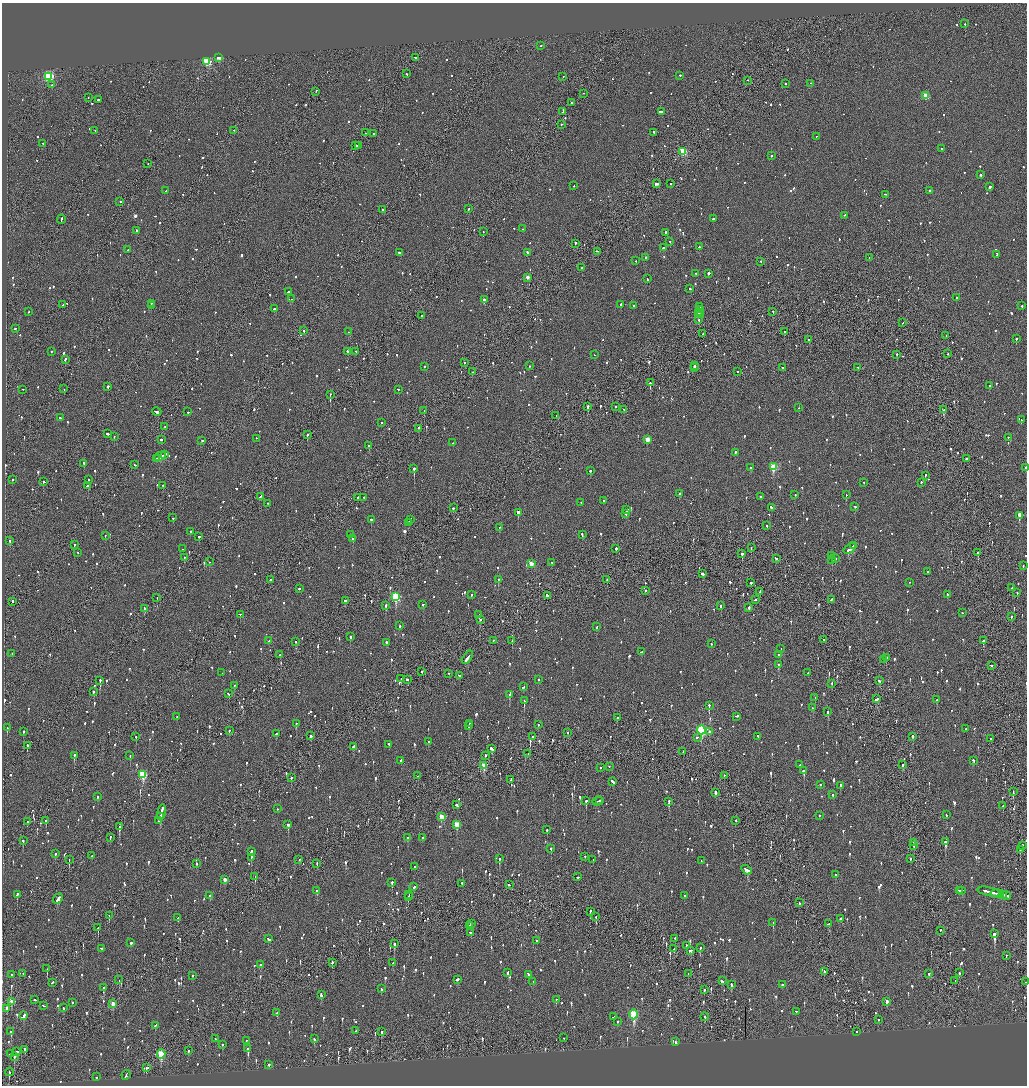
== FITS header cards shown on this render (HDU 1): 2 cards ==
NAXIS1  =                 2050
NAXIS2  =                 2167

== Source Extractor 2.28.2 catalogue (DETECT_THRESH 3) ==
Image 2050 x 2167 px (HDU 1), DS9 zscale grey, zoomed out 1/2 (1 PNG px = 2 x 2 image px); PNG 1029 x 1088 px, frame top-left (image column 2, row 2167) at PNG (2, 3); each listed source drawn as its Kron ellipse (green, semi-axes under 4 px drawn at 4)
Background -0.0738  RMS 0.077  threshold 0.232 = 3 sigma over >= 5 px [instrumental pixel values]
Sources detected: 1673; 74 cannot appear on this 1/2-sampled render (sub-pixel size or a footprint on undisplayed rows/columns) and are neither listed nor drawn; of the other 1599, the 500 brightest by FLUX_AUTO listed and drawn (1099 fainter detections omitted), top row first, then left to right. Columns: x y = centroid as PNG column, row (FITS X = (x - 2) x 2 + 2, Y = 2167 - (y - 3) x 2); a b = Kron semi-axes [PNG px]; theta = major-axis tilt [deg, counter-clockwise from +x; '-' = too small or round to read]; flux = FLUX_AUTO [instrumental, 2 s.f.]
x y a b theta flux
965 24 2 2 - 120
541 46 2 2 - 81
218 58 2 2 - 310
415 58 2 2 - 200
207 62 3 3 - 1300
407 74 2 2 - 68
680 76 2 1 - 240
49 77 4 3 - 2000
563 77 2 1 - 210
748 81 2 1 - 93
785 84 2 2 - 180
810 84 2 1 - 69
52 85 2 1 - 440
316 92 3 1 - 110
583 94 2 1 - 140
926 96 3 3 - 410
88 98 2 1 - 66
98 100 2 2 - 160
571 103 2 2 - 160
563 112 4 1 - 150
661 112 4 2 - 160
561 125 2 2 - 74
95 131 2 2 - 77
234 131 2 1 - 73
365 133 2 2 - 75
654 133 3 2 - 93
374 134 2 2 - 68
816 137 2 2 - 84
43 144 2 2 - 100
355 146 2 2 - 310
358 146 2 1 - 110
941 149 2 1 - 100
683 152 3 3 - 890
771 156 2 2 - 280
148 164 2 1 - 70
980 175 2 2 - 280
656 184 3 2 - 160
671 184 2 2 - 160
574 186 2 1 - 76
990 187 4 2 - 600
165 191 2 2 - 83
930 191 2 2 - 270
885 195 2 2 - 100
120 202 2 2 - 79
468 209 2 2 - 170
383 210 2 2 - 170
844 216 3 1 - 83
713 219 2 2 - 420
61 220 5 1 - 260
523 229 2 2 - 110
137 231 2 2 - 99
483 232 2 2 - 71
665 233 2 2 - 91
670 242 2 2 - 76
575 244 3 2 - 67
699 247 2 2 - 110
663 248 3 2 - 230
128 250 3 2 - 96
597 252 3 2 - 100
400 253 3 2 - 120
527 253 3 2 - 96
997 255 3 2 - 230
646 258 2 1 - 260
869 258 2 1 - 120
636 261 2 2 - 72
761 262 2 2 - 70
582 268 2 2 - 250
696 274 2 2 - 97
708 274 2 2 - 450
527 278 3 2 - 120
647 279 2 2 - 120
690 289 3 2 - 130
288 292 2 2 - 120
956 298 2 2 - 110
291 299 2 1 - 110
484 300 2 2 - 340
151 304 2 2 - 310
63 305 2 2 - 70
621 305 2 2 - 300
151 306 2 2 - 85
633 306 2 2 - 110
1022 306 2 2 - 120
700 307 3 1 - 150
274 309 2 2 - 77
700 310 2 1 - 110
28 312 2 1 - 230
773 312 2 1 - 240
698 313 2 2 - 98
701 313 4 1 - 140
701 315 2 2 - 130
421 316 2 2 - 110
699 320 2 2 - 83
903 323 2 1 - 78
15 329 3 2 - 120
304 331 2 2 - 94
349 332 3 2 - 150
785 332 2 1 - 540
703 334 2 1 - 67
946 336 2 2 - 71
1016 339 2 2 - 220
809 340 2 2 - 120
51 352 2 2 - 83
347 352 2 2 - 110
356 352 2 1 - 110
948 354 2 1 - 78
595 355 2 1 - 220
897 355 2 2 - 200
65 360 2 2 - 310
464 363 2 2 - 140
530 366 2 2 - 94
695 366 2 2 - 140
424 367 2 2 - 77
694 368 2 2 - 130
782 368 2 2 - 83
858 368 2 2 - 65
472 372 2 2 - 90
737 372 2 2 - 78
650 383 2 2 - 400
989 386 2 2 - 81
108 387 2 2 - 170
64 389 2 1 - 86
22 390 2 1 - 79
398 390 2 2 - 87
330 395 2 2 - 70
588 407 3 2 - 490
616 407 2 2 - 100
798 408 2 2 - 77
624 410 3 2 - 93
943 410 3 2 - 260
424 411 2 1 - 75
157 412 4 2 - 180
188 412 2 2 - 67
556 416 2 1 - 75
60 418 2 2 - 81
1021 420 2 2 - 80
382 423 2 2 - 73
165 427 2 1 - 72
418 429 2 1 - 350
107 434 2 2 - 120
307 435 2 2 - 240
114 437 2 2 - 140
1008 438 2 1 - 270
256 439 2 2 - 71
161 440 2 2 - 150
647 440 3 3 - 240
202 441 2 2 - 73
453 443 2 2 - 65
369 446 2 2 - 130
735 453 2 2 - 160
164 455 3 2 - 180
160 457 6 2 26 280
157 459 2 2 - 110
966 459 2 2 - 410
84 464 3 2 - 97
135 465 2 2 - 79
773 467 3 3 - 560
750 468 2 2 - 78
1026 468 2 1 - 1100
414 469 2 2 - 1300
590 471 2 2 - 160
925 476 2 2 - 68
13 480 2 2 - 70
89 480 2 2 - 72
43 482 2 2 - 290
921 482 2 2 - 84
864 483 2 2 - 70
87 486 3 2 - 140
163 486 2 2 - 120
680 494 3 2 - 130
795 495 2 2 - 91
846 495 2 2 - 230
260 497 4 2 - 140
760 497 2 2 - 93
358 498 2 2 - 85
364 498 2 2 - 96
604 501 2 2 - 120
581 503 2 2 - 120
268 504 3 2 - 71
771 507 3 2 - 73
855 507 2 2 - 75
453 508 2 2 - 73
627 510 3 2 - 150
518 513 2 2 - 3300
626 514 2 2 - 200
1020 516 3 2 - 13000
173 518 2 2 - 100
371 520 2 2 - 410
410 520 3 2 - 150
408 523 4 2 - 130
767 526 2 2 - 81
500 528 2 2 - 91
190 532 3 2 - 99
350 535 2 2 - 85
582 535 3 2 - 160
105 536 2 2 - 65
199 537 2 2 - 330
353 539 2 2 - 470
10 541 2 2 - 120
74 545 2 2 - 220
854 546 3 2 - 370
751 548 2 1 - 130
182 549 2 1 - 81
616 549 2 2 - 200
850 549 7 2 37 400
78 553 2 2 - 73
978 553 3 2 - 610
742 554 2 2 - 360
832 556 3 2 - 1100
184 558 2 2 - 98
776 559 2 2 - 300
835 559 2 2 - 74
832 560 2 1 - 100
209 562 2 1 - 88
552 563 3 2 - 150
531 564 3 3 - 190
1023 566 2 2 - 65
928 572 2 2 - 170
702 574 4 2 - 93
270 580 2 2 - 160
498 580 2 2 - 96
607 580 2 1 - 130
751 583 2 2 - 93
909 583 2 1 - 67
1012 588 2 2 - 350
299 589 2 2 - 270
645 591 2 1 - 69
760 592 3 1 - 72
1017 593 2 2 - 79
472 595 2 2 - 97
947 595 2 2 - 67
547 596 3 2 - 120
396 597 4 3 - 1200
157 598 2 2 - 330
755 600 3 2 - 110
831 600 3 2 - 120
345 601 2 2 - 74
13 602 2 2 - 200
423 605 2 2 - 110
386 606 3 2 - 150
721 606 3 2 - 290
749 608 3 2 - 120
144 609 2 2 - 120
962 613 2 2 - 70
240 615 2 2 - 97
479 615 2 2 - 360
1011 617 2 2 - 120
480 620 2 2 - 130
399 626 2 2 - 130
597 627 3 2 - 130
350 637 2 2 - 420
824 640 2 1 - 79
269 641 2 2 - 70
493 641 2 2 - 130
512 641 2 2 - 130
983 641 2 2 - 250
296 642 2 1 - 250
386 643 3 2 - 190
711 644 2 2 - 96
781 649 2 1 - 79
641 652 3 2 - 89
12 654 2 2 - 73
280 655 2 2 - 89
778 655 2 2 - 180
467 658 8 2 54 310
886 658 2 2 - 220
884 660 2 2 - 77
778 665 2 2 - 1000
991 666 2 2 - 80
422 672 2 2 - 69
222 673 2 2 - 150
808 673 2 2 - 67
449 674 2 2 - 77
460 676 3 2 - 250
401 679 2 2 - 66
407 680 2 2 - 86
538 680 2 2 - 110
100 681 2 1 - 360
879 681 3 2 - 120
832 684 2 2 - 65
234 686 2 2 - 67
523 687 3 2 - 65
93 692 3 2 - 90
228 694 3 2 - 73
509 695 4 2 - 310
815 698 2 2 - 69
876 699 3 2 - 160
937 700 2 2 - 130
524 701 2 2 - 320
709 706 2 2 - 240
813 708 2 2 - 120
828 712 3 2 - 150
177 717 2 2 - 92
737 717 4 2 - 270
617 718 2 2 - 85
296 724 2 2 - 86
469 724 2 1 - 240
538 725 2 2 - 93
468 726 2 2 - 160
7 728 2 2 - 150
965 729 3 2 - 76
229 731 2 2 - 120
701 731 4 3 - 1700
23 732 2 2 - 110
710 732 2 2 - 100
568 733 2 2 - 110
276 734 3 2 - 82
311 736 3 2 - 140
136 737 2 1 - 140
532 737 2 2 - 84
758 737 2 2 - 84
913 737 2 2 - 190
697 738 2 2 - 89
990 739 2 2 - 160
429 742 3 2 - 73
389 745 2 2 - 570
27 746 2 2 - 500
353 747 4 2 - 110
492 749 4 2 - 800
683 752 2 1 - 74
528 754 2 1 - 65
74 756 2 2 - 520
130 756 2 2 - 240
485 756 3 2 - 89
401 761 2 2 - 120
973 761 3 2 - 79
800 765 2 2 - 370
903 765 2 2 - 110
484 766 4 3 - 330
609 767 2 2 - 72
600 768 2 2 - 170
804 771 3 2 - 230
143 775 4 3 - 880
418 776 2 2 - 140
724 776 2 2 - 130
291 778 2 2 - 120
511 780 3 2 - 110
613 782 4 2 - 270
820 785 2 2 - 97
840 786 3 2 - 160
1013 792 3 1 - 95
716 793 2 2 - 750
833 795 2 2 - 82
97 797 2 2 - 88
586 801 2 2 - 330
600 801 2 1 - 97
597 802 5 2 - 240
669 802 2 2 - 210
456 805 3 2 - 160
1003 806 2 2 - 74
277 809 2 2 - 69
161 813 8 2 78 550
946 815 2 2 - 110
819 816 2 2 - 69
160 817 3 2 - 240
441 817 3 3 - 300
46 821 2 2 - 160
158 821 2 2 - 75
736 821 2 1 - 190
28 822 2 2 - 76
288 825 2 2 - 470
457 825 4 3 - 380
119 827 3 2 - 320
547 830 2 2 - 360
110 838 3 2 - 68
408 838 3 2 - 67
422 838 2 2 - 73
23 841 2 2 - 250
945 842 3 2 - 480
913 843 2 1 - 84
914 846 3 2 - 160
1022 846 3 2 - 66
551 849 2 2 - 290
1020 850 2 1 - 220
251 852 3 2 - 130
55 854 2 2 - 89
92 856 2 2 - 110
585 857 2 2 - 71
251 858 3 2 - 90
499 859 3 2 - 260
910 859 2 2 - 110
69 860 2 1 - 160
299 860 2 2 - 87
593 860 2 2 - 95
701 861 2 2 - 69
197 864 2 2 - 210
317 864 3 1 - 70
415 867 2 2 - 160
747 870 5 2 - 220
836 875 2 2 - 150
255 877 3 2 - 120
578 877 3 2 - 97
225 880 3 2 - 93
392 883 3 2 - 230
462 884 2 2 - 180
509 885 2 2 - 78
414 887 3 2 - 82
317 891 2 2 - 74
959 891 3 2 - 120
962 891 2 2 - 98
989 892 12 2 -13 490
997 894 7 2 -10 320
17 895 4 2 - 140
408 895 4 1 - 92
1002 895 3 1 - 97
210 896 3 2 - 73
685 896 2 2 - 68
1006 896 5 2 - 580
408 897 3 2 - 120
58 899 6 2 53 190
799 903 2 2 - 98
590 912 2 1 - 98
109 916 3 2 - 93
596 917 3 2 - 170
178 918 3 2 - 170
841 919 3 2 - 110
773 923 2 2 - 69
471 924 3 2 - 150
829 924 4 2 - 98
469 926 3 2 - 120
98 928 2 2 - 180
940 931 2 1 - 93
470 933 2 2 - 78
994 934 3 2 - 1200
268 939 3 2 - 110
675 939 2 2 - 82
537 941 2 2 - 73
131 943 2 2 - 170
394 944 3 2 - 300
686 946 2 2 - 120
700 948 2 2 - 180
102 949 3 2 - 140
674 949 3 1 - 76
691 951 3 2 - 100
1006 956 2 2 - 74
332 963 2 2 - 89
393 963 2 2 - 69
261 965 3 2 - 69
47 969 2 1 - 70
824 972 3 2 - 170
508 973 3 2 - 120
959 973 2 2 - 110
23 974 2 2 - 77
688 974 2 1 - 75
929 974 3 2 - 74
11 975 2 2 - 200
528 975 3 2 - 71
192 976 2 2 - 110
119 980 2 1 - 240
457 980 3 2 - 93
722 981 3 2 - 140
955 981 2 1 - 150
533 982 2 2 - 73
1026 982 2 1 - 280
52 983 3 2 - 100
731 985 3 2 - 130
782 985 2 2 - 66
104 988 4 2 - 470
381 989 2 2 - 130
704 990 3 2 - 160
321 995 3 2 - 160
35 1000 2 2 - 110
556 1000 3 2 - 77
11 1002 3 2 - 140
887 1002 3 2 - 86
72 1003 2 2 - 260
113 1004 3 2 - 150
44 1006 4 2 - 210
63 1008 3 2 - 81
7 1009 3 2 - 130
796 1012 2 2 - 82
277 1013 2 2 - 71
634 1015 5 3 - 1100
24 1016 4 2 - 150
613 1017 3 2 - 79
705 1017 4 2 - 120
878 1020 2 2 - 82
618 1022 2 2 - 75
155 1026 3 2 - 89
355 1031 2 1 - 85
11 1032 2 2 - 240
381 1032 2 2 - 110
857 1032 2 1 - 69
564 1038 2 2 - 65
215 1039 2 1 - 65
314 1039 2 2 - 140
246 1041 2 2 - 290
675 1042 3 2 - 76
222 1045 2 2 - 200
248 1049 3 2 - 390
25 1050 3 2 - 140
188 1051 2 2 - 200
17 1052 2 2 - 440
10 1054 2 2 - 70
161 1054 4 3 - 780
14 1057 3 2 - 350
269 1065 2 2 - 110
146 1068 3 2 - 120
9 1072 4 2 - 230
126 1075 5 1 - 210
96 1077 2 2 - 100
At the frame edge (FLAGS 8, measured only in part): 2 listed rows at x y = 1026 468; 1026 982
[1099 fainter detections neither listed nor drawn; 74 sub-pixel or undisplayed-footprint detections neither listed nor drawn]